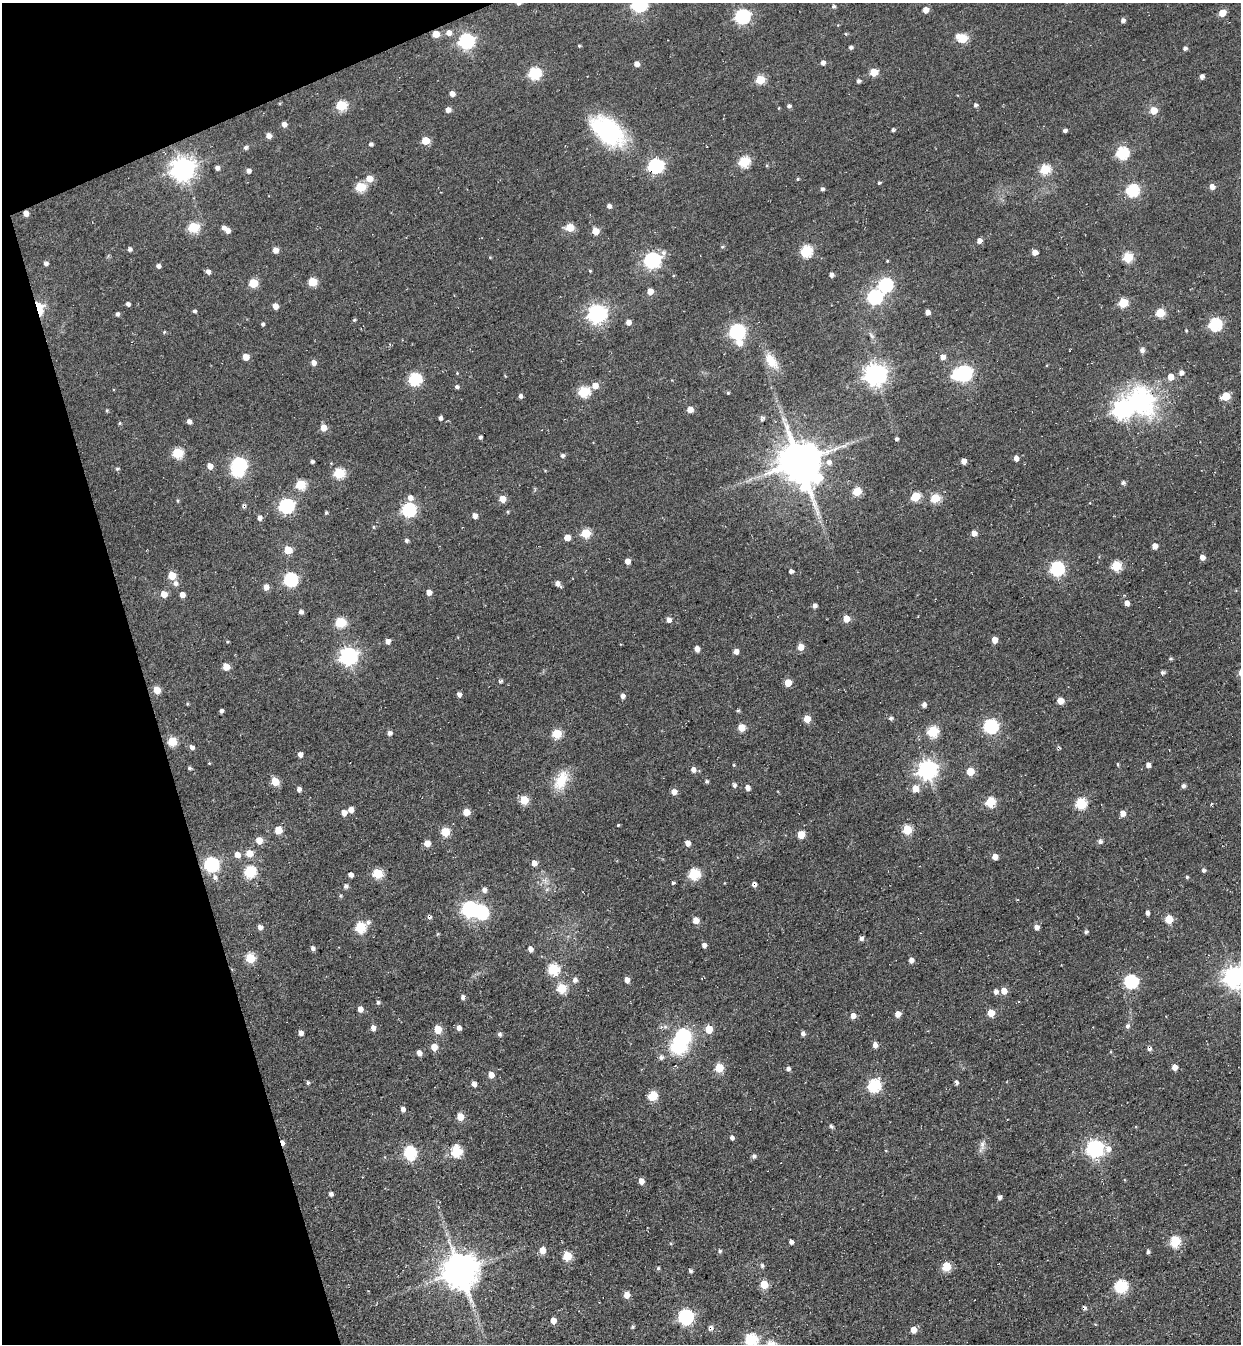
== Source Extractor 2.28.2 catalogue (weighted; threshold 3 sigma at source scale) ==
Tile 5 of 4 x 4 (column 1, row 2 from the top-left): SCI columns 312-1550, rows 2746-4087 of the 5451 x 5491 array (HDU 1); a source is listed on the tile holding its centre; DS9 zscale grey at full resolution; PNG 1243 x 1346 px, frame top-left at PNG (2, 3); no overlay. Shown black and unused: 15% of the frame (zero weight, under 3 of 4 exposures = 7% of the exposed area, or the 3 px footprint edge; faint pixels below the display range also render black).
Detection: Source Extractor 2.28.2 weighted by HDU 2 'WHT'; one run over the whole footprint, this tile lists its part. Background 0.0477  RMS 0.017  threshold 0.0769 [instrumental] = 3 sigma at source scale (4.5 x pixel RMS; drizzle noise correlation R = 1.50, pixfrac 1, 0.05/0.05 arcsec/px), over >= 5 px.
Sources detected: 354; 5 inside a brighter object's white glare — not listed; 1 inside a brighter listed object's ellipse — not listed separately; the other 348 listed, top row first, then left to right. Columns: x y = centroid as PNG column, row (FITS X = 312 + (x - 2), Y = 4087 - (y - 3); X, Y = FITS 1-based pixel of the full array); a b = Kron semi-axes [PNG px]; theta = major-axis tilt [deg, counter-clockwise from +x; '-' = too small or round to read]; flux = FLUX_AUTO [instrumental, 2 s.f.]
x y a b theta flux
639 4 7 6 - 450
833 6 5 4 - 3.6
926 10 5 5 - 14
1222 13 5 5 - 32
742 16 7 6 - 380
1123 20 5 4 - 6.2
449 33 6 6 - 11
436 34 5 5 - 24
846 34 5 3 - 1.6
962 38 7 5 -21 83
466 41 7 6 - 450
579 46 4 4 - 1.8
851 47 4 4 - 4.2
1185 48 4 4 - 5
823 63 5 4 - 7.9
636 64 4 4 - 11
874 72 5 5 - 43
534 73 6 6 - 180
1202 77 4 4 - 7.4
760 80 5 5 - 73
858 81 5 5 - 3.9
452 94 5 4 - 11
976 105 5 4 - 4.7
341 106 6 5 - 110
789 106 5 4 - 4.3
779 108 4 3 - 1.3
448 110 5 5 - 9.6
1154 110 5 5 - 35
284 124 5 4 - 10
893 130 4 3 - 3.6
608 131 42 24 -39 180
1065 131 4 3 - 4.6
268 136 5 5 - 11
425 141 5 5 - 51
371 144 4 4 - 4.8
246 147 5 5 - 4.4
1122 153 6 6 - 190
744 162 6 5 - 130
655 166 7 6 - 390
217 168 5 5 - 5.7
182 169 8 8 - 1600
1045 169 6 5 - 99
248 171 5 5 - 6.8
369 178 6 6 - 22
798 179 4 3 - 2.1
879 183 4 4 - 2.6
360 187 6 5 - 92
1212 187 5 5 - 12
822 189 4 4 - 4.6
1132 190 6 6 - 200
609 206 5 4 - 6.5
26 213 5 5 - 11
193 227 6 5 - 110
570 227 5 5 - 49
227 230 6 5 - 10
595 231 5 5 - 28
979 241 5 5 - 9.3
722 247 5 4 - 2.3
130 249 5 5 - 4.9
275 250 5 5 - 14
806 251 6 6 - 170
1035 252 5 4 - 17
490 257 4 3 - 1.5
1128 257 5 5 - 96
652 260 8 6 26 540
887 261 4 3 - 1.8
46 263 5 4 - 5.6
158 266 4 4 - 6.1
208 271 4 4 - 8
590 271 4 3 - 1.9
831 275 5 4 - 5.3
312 282 5 5 - 62
253 283 5 5 - 67
885 285 7 6 - 290
650 291 5 5 - 20
874 297 7 6 - 350
1123 303 5 5 - 75
128 304 4 4 - 5.1
275 306 5 5 - 14
40 308 14 8 -78 41
194 311 4 4 - 3.7
928 312 4 4 - 9.9
1160 313 5 5 - 63
117 314 4 4 - 4.5
597 314 7 7 - 800
354 320 4 3 - 2.3
628 322 5 5 - 11
263 324 4 4 - 3.2
1215 324 6 6 - 220
737 331 7 6 - 470
1186 331 4 3 - 1.7
164 332 4 4 - 2
871 335 12 5 -54 5.9
739 343 7 7 - 18
1142 350 6 6 - 6.1
246 357 5 5 - 22
943 357 5 5 - 10
771 361 24 12 -54 30
313 363 6 6 - 8.4
964 373 7 7 - 430
1181 373 6 6 - 6.8
875 374 8 7 - 1300
1171 377 5 5 - 21
415 379 7 6 - 180
595 386 6 6 - 17
457 387 4 4 - 4.3
584 392 6 6 - 140
728 393 4 3 - 2.4
520 396 5 4 - 4.9
1225 396 5 5 - 57
690 409 5 5 - 18
1122 409 7 7 - 830
107 411 5 4 - 2
440 418 4 3 - 5.1
761 418 8 4 89 3.4
189 421 5 5 - 7.4
119 423 5 4 - 1.9
323 428 5 5 - 22
480 437 4 4 - 3.6
896 439 4 3 - 3.3
177 453 6 6 - 110
563 456 5 5 - 4.6
1016 458 5 4 - 10
963 461 4 4 - 13
312 462 4 3 - 4.2
799 462 14 11 -78 7700
829 462 8 7 - 9.7
238 465 7 6 - 300
210 466 5 5 - 15
117 469 5 4 - 2.6
545 470 4 3 - 1.3
339 473 6 6 - 110
1123 483 5 5 - 4
300 485 6 5 - 91
857 491 5 5 - 60
915 496 5 5 - 73
410 498 6 6 - 9.4
935 498 5 5 - 82
502 499 5 5 - 27
177 500 5 4 - 2.2
244 506 6 6 - 3.4
286 506 7 6 - 340
408 510 6 6 - 310
508 512 4 4 - 2
326 513 4 3 - 2.4
475 516 5 5 - 10
259 518 5 5 - 6.7
374 527 4 4 - 2.3
585 533 5 5 - 69
974 533 5 5 - 14
567 537 5 5 - 18
406 540 5 4 - 4.2
1155 546 5 5 - 10
288 550 5 5 - 44
1202 557 5 4 - 11
627 561 5 5 - 10
1116 566 6 5 - 96
1057 568 6 6 - 290
791 571 4 4 - 6.5
172 576 5 5 - 42
290 580 6 6 - 290
175 583 7 7 - 7.5
557 584 6 4 -41 8.5
266 587 5 5 - 12
429 592 5 4 - 13
164 594 5 5 - 19
182 595 5 4 - 13
1127 603 5 5 - 9.4
815 606 5 4 - 6
301 612 5 5 - 5.6
846 619 6 6 - 21
668 620 5 5 - 8.9
341 622 6 5 - 99
995 640 5 4 - 19
388 641 5 5 - 8.7
227 642 4 3 - 1.9
801 647 5 5 - 21
697 649 6 4 -74 9.4
736 652 5 5 - 9.4
348 656 7 7 - 660
1170 659 4 4 - 2.7
226 667 5 5 - 28
1162 672 5 5 - 4.2
500 681 6 5 - 2.9
788 683 5 5 - 33
157 690 5 5 - 34
459 694 5 4 - 7
622 696 5 5 - 6.9
1060 701 5 5 - 24
187 704 4 4 - 1.7
924 705 6 5 - 6.6
738 710 5 4 - 2.5
221 711 4 4 - 4.3
891 718 6 5 - 3.7
807 719 5 5 - 31
991 726 6 6 - 320
741 727 5 5 - 33
932 732 6 6 - 130
390 733 5 5 - 6.3
557 734 6 5 - 72
172 742 6 5 - 67
192 747 5 5 - 6.9
300 754 5 4 - 9.2
209 763 4 3 - 1.5
1118 764 5 4 - 1.9
734 765 4 4 - 1.8
1148 765 5 5 - 7.4
189 768 4 4 - 3.3
927 769 7 7 - 840
693 770 6 6 - 8.7
970 771 5 5 - 41
561 780 26 15 65 44
275 781 5 5 - 45
707 781 5 4 - 2.6
734 785 5 4 - 4.8
1183 786 5 4 - 5.9
747 788 5 5 - 9.8
915 788 5 5 - 24
299 789 5 4 - 7.5
674 792 5 5 - 13
524 800 5 5 - 55
990 802 6 5 - 84
1081 804 6 6 - 130
351 810 5 5 - 12
466 812 5 5 - 30
344 813 5 5 - 13
1122 814 5 5 - 16
618 825 3 3 - 1.8
278 830 5 5 - 31
907 830 5 5 - 77
445 832 5 5 - 70
801 835 5 5 - 39
259 840 6 6 - 22
1100 841 6 5 - 5.7
427 843 5 5 - 15
688 843 5 4 - 13
249 853 6 5 - 28
237 855 6 6 - 14
995 857 5 5 - 18
534 863 5 5 - 14
211 864 7 6 - 360
1204 870 5 4 - 4.1
250 872 6 6 - 150
377 874 6 5 - 93
694 874 6 6 - 140
350 875 4 4 - 8.6
215 877 8 7 - 6.4
1187 877 4 3 - 2.2
673 883 3 3 - 9
724 883 4 3 - 1.1
754 884 6 6 - 5.6
346 886 5 5 - 5.6
547 889 7 4 19 3.1
484 890 5 5 - 7.6
341 896 5 3 - 2
469 909 7 7 - 480
1147 913 5 4 - 5.3
429 918 6 5 - 3.4
1169 919 5 5 - 43
696 920 5 5 - 21
368 922 7 6 - 5.9
260 927 5 5 - 8.5
360 927 6 6 - 100
1036 927 5 5 - 9.2
1086 932 4 4 - 3.8
438 934 5 4 - 2
861 939 5 5 - 5.5
704 945 5 4 - 7.2
313 948 6 5 - 4.4
530 949 5 4 - 11
250 958 6 5 - 67
911 960 6 5 - 7.6
553 969 6 6 - 140
1234 976 8 8 - 1300
575 980 6 6 - 7.1
627 980 5 5 - 12
1131 981 6 6 - 240
562 988 5 5 - 84
1004 991 7 7 - 14
996 992 7 6 - 6.2
463 997 5 4 - 6.7
378 1002 5 5 - 3.8
360 1009 5 5 - 12
991 1013 5 5 - 32
898 1014 5 5 - 15
853 1016 6 5 - 11
1127 1026 6 6 - 4.8
665 1027 6 5 - 4.3
373 1028 6 5 - 8.4
459 1028 5 5 - 8.1
438 1029 5 5 - 43
709 1029 5 5 - 40
301 1033 5 4 - 10
500 1034 6 6 - 4.2
803 1034 5 4 - 6
683 1036 7 7 - 370
875 1045 5 5 - 11
434 1047 5 5 - 24
678 1047 18 15 -16 81
1149 1049 6 5 - 4.7
419 1053 6 5 - 8.5
661 1057 7 6 - 5.7
1174 1067 5 4 - 15
719 1068 5 5 - 63
788 1069 4 4 - 5.6
491 1075 6 5 - 14
957 1082 6 4 -61 3.9
308 1083 5 4 - 3.3
474 1084 5 4 - 8.7
874 1086 6 6 - 200
652 1096 7 5 48 70
403 1109 5 4 - 7.5
460 1117 5 5 - 31
831 1126 5 4 - 4
732 1138 5 4 - 5.4
282 1143 7 4 -70 7.1
982 1145 17 7 79 9.9
1094 1148 7 7 - 640
1108 1149 8 7 - 12
886 1151 4 3 - 1.2
456 1152 7 6 - 100
410 1153 7 6 - 220
754 1156 5 5 - 4.6
641 1181 5 4 - 14
331 1194 4 4 - 5.4
999 1197 5 4 - 6
791 1242 4 4 - 8.5
1175 1242 6 5 - 110
542 1250 5 5 - 22
720 1251 5 5 - 3.6
1148 1252 4 3 - 4.8
567 1256 5 5 - 63
762 1266 7 5 -74 3.3
946 1266 5 5 - 67
658 1268 4 4 - 2.6
460 1271 10 10 - 4600
690 1271 5 4 - 4.1
764 1284 5 5 - 49
1121 1286 6 6 - 210
627 1295 6 5 - 16
1085 1308 6 4 -80 3.7
685 1317 7 6 - 400
553 1321 5 4 - 15
1095 1324 5 3 - 1.4
633 1327 5 4 - 2.5
711 1328 7 7 - 6.3
913 1330 5 5 - 19
751 1340 6 6 - 210
Overlapping masked pixels (flux is a lower limit): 7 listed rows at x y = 436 34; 26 213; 40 308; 244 506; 754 884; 282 1143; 711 1328
Isophote crosses this tile's border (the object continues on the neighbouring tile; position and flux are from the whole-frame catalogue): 3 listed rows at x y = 639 4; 1234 976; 751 1340